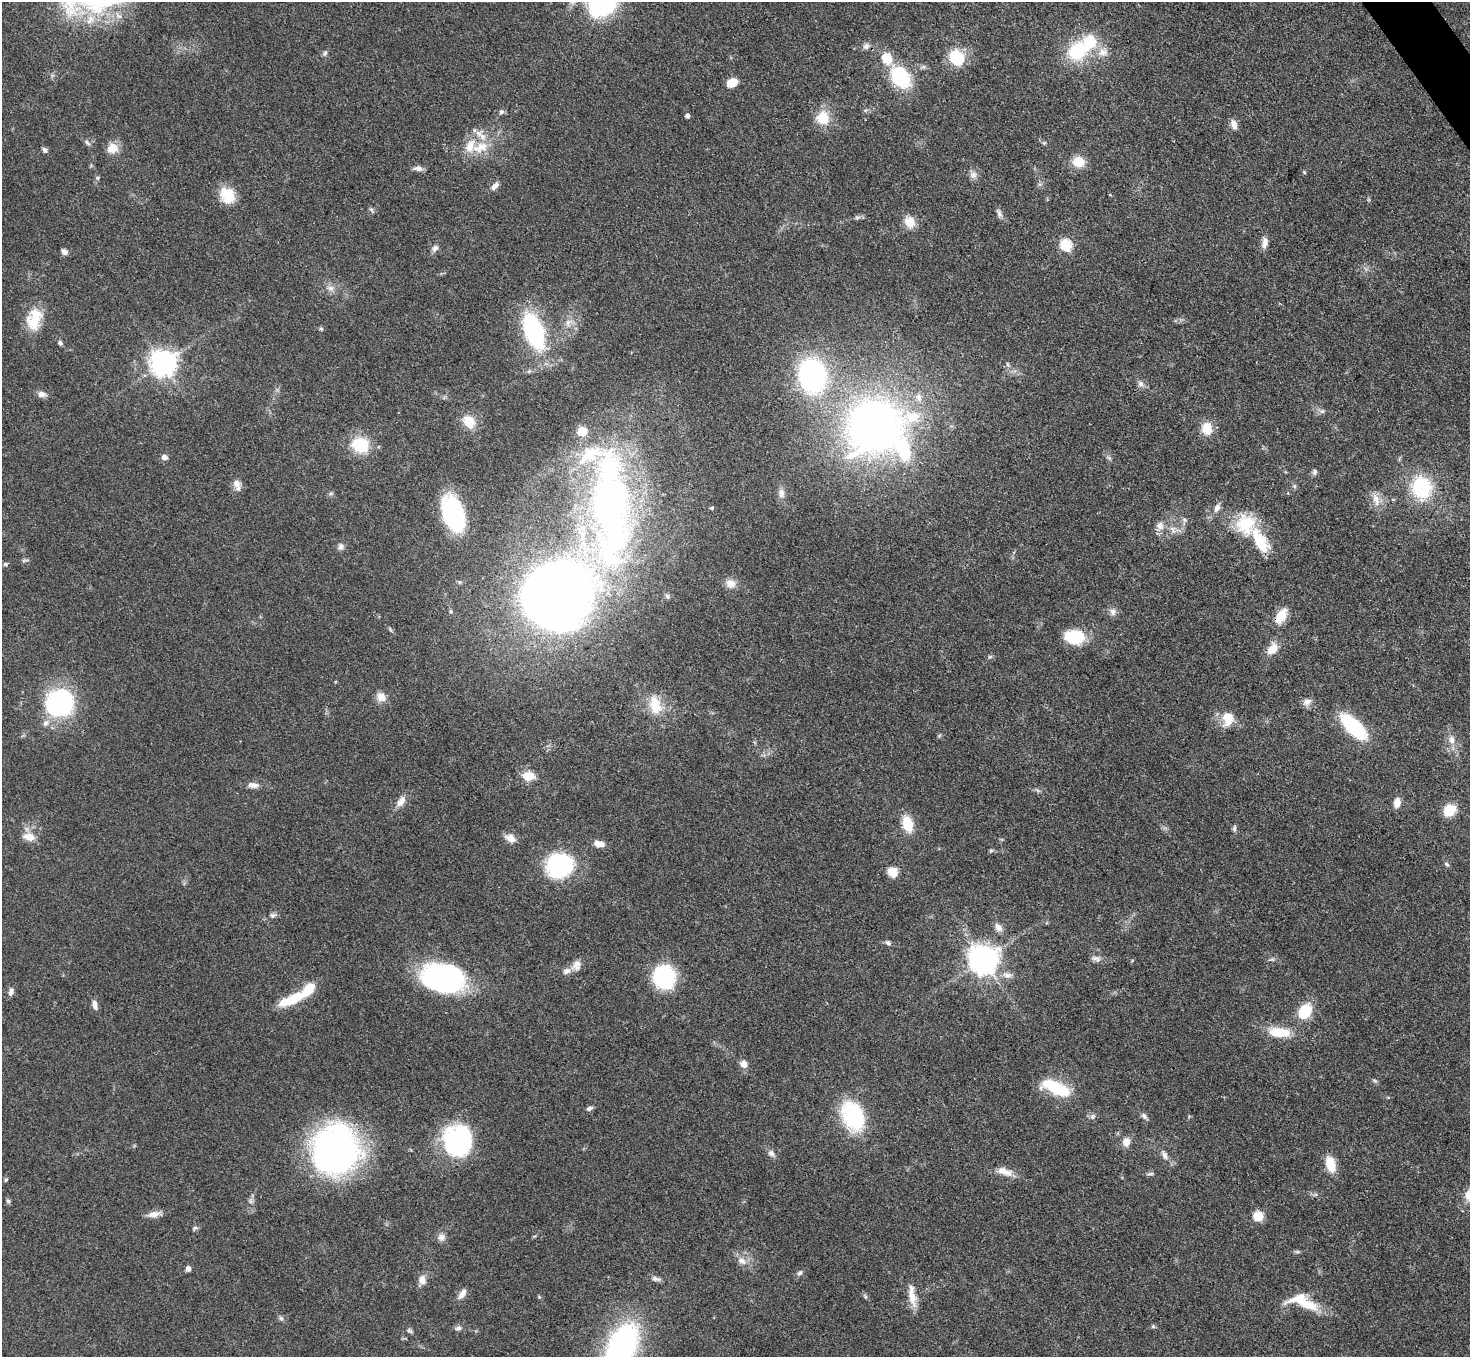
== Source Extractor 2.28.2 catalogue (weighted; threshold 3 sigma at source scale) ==
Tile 10 of 4 x 4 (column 2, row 3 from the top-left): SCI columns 1471-2938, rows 1651-3005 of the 5877 x 5870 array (HDU 1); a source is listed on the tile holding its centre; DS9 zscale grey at full resolution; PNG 1472 x 1359 px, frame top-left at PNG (2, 2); no overlay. Shown black and unused: <1% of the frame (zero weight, under 3 of 4 exposures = <1% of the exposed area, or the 3 px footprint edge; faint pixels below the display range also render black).
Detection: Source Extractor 2.28.2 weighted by HDU 2 'WHT'; one run over the whole footprint, this tile lists its part. Background 0.0533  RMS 0.005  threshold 0.0226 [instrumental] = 3 sigma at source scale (4.5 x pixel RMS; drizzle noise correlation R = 1.50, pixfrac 1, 0.05/0.05 arcsec/px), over >= 5 px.
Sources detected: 169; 3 inside a brighter object's white glare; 1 cosmic-ray / hot-pixel residue — not listed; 16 inside a brighter listed object's ellipse — not listed separately; the other 149 listed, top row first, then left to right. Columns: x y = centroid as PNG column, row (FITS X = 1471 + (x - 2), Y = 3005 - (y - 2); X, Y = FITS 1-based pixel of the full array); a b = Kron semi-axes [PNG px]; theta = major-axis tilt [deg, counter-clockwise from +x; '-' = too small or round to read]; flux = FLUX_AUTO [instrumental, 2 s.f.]
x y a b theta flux
866 46 10 7 42 2
1077 51 20 17 38 28
1103 52 14 12 -9 5.2
325 53 8 6 65 1.2
887 58 13 11 -73 10
957 58 18 16 -60 18
900 77 21 14 -52 37
732 83 10 8 28 7.4
501 112 7 6 - 1.2
687 116 4 4 - 1.8
823 118 13 12 - 13
1234 124 12 7 -72 3.3
87 143 9 5 -46 1.4
480 147 26 14 17 12
112 148 15 13 23 5.9
45 150 7 5 -41 1.4
1079 162 15 13 -20 8.1
418 168 12 6 -5 2.3
1304 172 5 4 - 0.51
973 175 10 9 - 2.7
97 178 6 5 - 0.9
495 186 13 6 47 2.4
227 195 21 17 -53 12
371 210 9 4 -67 0.9
999 213 14 6 -66 1.9
857 217 9 4 8 1.3
910 222 14 11 -63 7.1
1264 243 15 8 82 3.4
1066 245 6 6 - 47
435 248 10 7 51 1.9
64 252 8 6 -44 1.8
330 288 10 7 -8 2.7
33 321 23 19 -74 14
568 322 13 8 53 3.7
321 329 6 4 -42 0.74
534 331 28 13 -69 85
60 343 7 5 -46 1.3
163 363 8 8 - 540
812 376 27 21 -81 110
1141 384 9 7 -46 2.1
41 394 10 7 -10 3
919 398 13 8 -77 3.3
1322 411 6 6 - 1.2
469 422 15 12 -49 10
874 426 53 44 22 310
1207 428 14 12 -78 8.6
360 445 17 14 -10 21
164 457 7 6 - 2.4
1109 458 9 3 -45 0.96
1314 472 8 6 -89 1.3
237 484 15 8 -70 3.6
1294 486 6 5 - 0.88
1421 488 18 16 -76 40
331 493 6 5 - 0.92
781 493 12 9 -86 3
1376 499 20 9 -73 5.3
611 502 131 42 -85 250
712 508 5 4 - 0.73
1217 508 12 7 60 2.7
453 513 27 15 -74 77
1185 520 7 6 - 1.3
1245 524 26 24 -89 22
1159 526 13 10 -89 3.7
1173 530 14 6 -69 2.7
341 547 9 8 - 2
25 560 11 3 10 0.88
731 583 12 11 - 4.5
560 594 56 46 36 430
667 596 7 5 -63 1
1113 612 11 9 -72 2.5
1281 616 20 10 60 8.9
1075 637 18 12 -6 24
1272 649 15 10 50 7.3
990 657 7 4 1 0.8
381 697 13 11 -47 4.5
1307 702 12 8 23 2.9
59 703 30 28 14 58
655 705 26 16 -74 13
1228 719 17 13 84 9.5
1353 727 27 12 -44 40
939 736 6 4 45 0.64
1452 740 10 9 - 3.5
528 776 13 10 -4 8.5
253 785 16 7 -5 3.4
402 800 11 10 - 3.1
1397 803 9 6 82 4.8
1449 810 8 7 - 22
908 824 13 9 -74 16
1234 828 9 5 85 1.2
29 837 15 10 -13 5.4
510 838 13 9 -28 4.5
599 844 11 6 -12 5
991 850 6 4 0 0.76
1446 864 7 5 -29 0.96
559 865 31 28 30 44
893 872 13 12 - 5.2
272 915 7 5 -19 1.2
998 928 11 8 -57 3.3
888 943 9 6 -36 1.3
1096 958 15 8 -14 2.4
1272 959 7 4 -18 0.87
983 960 9 9 - 730
576 965 15 12 60 4.2
1007 975 14 8 -6 3.3
445 977 37 30 -4 89
664 977 22 21 - 42
11 992 9 6 77 2.1
292 999 32 10 24 18
95 1005 11 6 -77 2.8
1305 1011 16 12 58 16
1279 1032 25 11 -7 15
744 1064 9 8 - 3.5
1374 1081 7 4 -20 0.94
1056 1088 35 13 -24 24
589 1108 9 5 22 1.5
853 1116 18 12 -69 75
1092 1116 8 7 - 1.6
1144 1116 10 6 -47 1.6
457 1142 28 26 73 79
1126 1142 12 9 77 4
335 1150 47 44 76 170
771 1153 10 8 -49 2.3
1165 1155 12 7 -68 2.6
1330 1164 17 10 -73 9.9
1007 1173 15 11 -14 4.8
1150 1174 10 4 5 0.99
6 1180 5 4 - 0.63
8 1201 6 6 - 0.91
250 1201 8 6 -90 1.5
154 1214 17 8 12 3.9
1258 1216 10 9 - 7.8
195 1228 8 5 8 0.99
441 1237 10 9 - 2.6
1297 1252 7 4 -1 0.81
742 1261 14 9 -23 4.1
188 1269 4 4 - 2.8
800 1273 8 6 36 1.3
656 1279 13 6 -13 1.9
422 1280 13 10 87 3.5
462 1294 14 7 53 3.2
912 1296 31 9 -81 6.8
539 1297 5 4 - 0.55
865 1297 7 4 -90 0.67
1306 1304 35 13 -21 14
281 1318 7 5 -43 1.1
1153 1326 6 5 - 0.75
458 1328 10 7 9 1.7
410 1331 7 6 - 1.1
621 1347 40 23 65 130
Overlapping masked pixels (flux is a lower limit): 1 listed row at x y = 335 1150
Isophote crosses this tile's border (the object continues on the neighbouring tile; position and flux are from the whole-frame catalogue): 1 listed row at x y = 621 1347